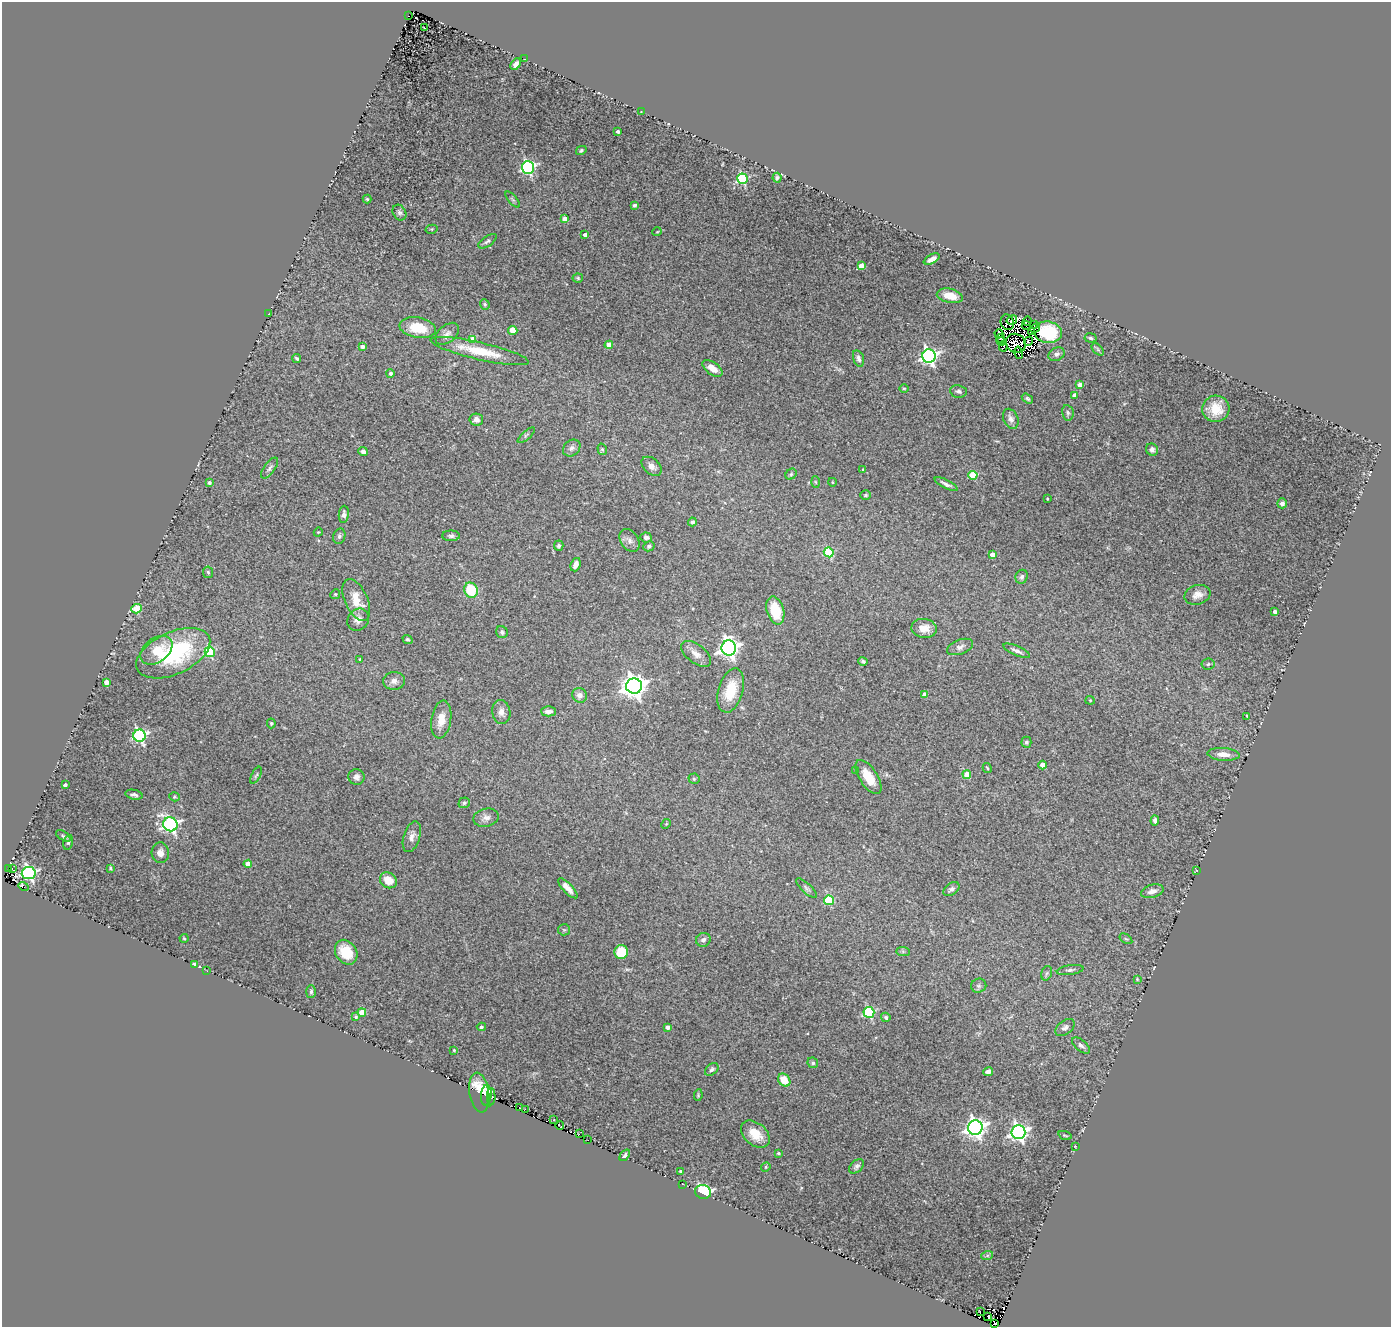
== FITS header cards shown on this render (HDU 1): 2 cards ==
NAXIS1  =                 1389
NAXIS2  =                 1325

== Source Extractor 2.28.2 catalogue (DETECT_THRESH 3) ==
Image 1389 x 1325 px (HDU 1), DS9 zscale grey, 1 PNG px = 1 image px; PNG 1393 x 1329 px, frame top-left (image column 1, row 1325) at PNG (2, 2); each listed source drawn as its Kron ellipse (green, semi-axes under 4 px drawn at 4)
Background 0.114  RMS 0.021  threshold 0.0643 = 3 sigma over >= 5 px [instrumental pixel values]
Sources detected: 234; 17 with non-positive FLUX_AUTO (blend fragments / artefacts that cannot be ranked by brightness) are neither listed nor drawn; the other 217 listed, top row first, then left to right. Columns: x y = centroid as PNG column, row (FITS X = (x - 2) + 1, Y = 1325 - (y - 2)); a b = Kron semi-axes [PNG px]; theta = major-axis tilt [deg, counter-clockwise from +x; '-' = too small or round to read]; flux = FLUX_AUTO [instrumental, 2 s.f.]
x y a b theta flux
408 16 2 2 - 1.3
425 28 4 2 - 1.1
524 59 2 2 - 6.6
516 64 6 4 55 6.9
641 112 4 2 - 0.89
618 132 3 3 - 3.6
581 150 5 4 - 2.3
528 168 6 6 - 290
777 178 5 4 - 3.7
743 179 5 5 - 160
367 199 4 4 - 1.8
513 200 10 4 -49 2.5
634 205 3 3 - 2.7
399 213 8 6 -59 4
565 219 4 4 - 13
432 229 6 4 12 1.8
657 232 5 3 - 1.2
585 235 4 3 - 6.8
487 241 10 5 34 4
932 259 8 4 27 8.3
861 266 4 4 - 17
578 278 5 4 - 2
950 296 13 7 -12 21
485 304 5 5 - 2.3
268 314 2 2 - 0.78
1012 320 5 3 - 6.9
1027 321 5 3 - 2.8
1007 322 8 6 -70 6.1
1026 325 4 2 - 1.1
1034 325 2 2 - 0.87
418 328 18 10 -10 41
1035 328 5 2 - 0.47
513 330 4 4 - 17
1031 331 3 3 - 0.79
1048 332 14 10 -7 65
447 334 14 8 40 8.3
999 334 4 3 - 2.8
1000 338 4 3 - 5.2
1091 338 6 4 -8 2.9
473 339 4 4 - 20
1001 341 4 2 - 0.72
1029 341 5 3 - 1.4
1016 343 10 9 - 3.4
609 345 4 4 - 18
362 347 4 4 - 6
1003 347 4 2 - 2
1098 349 7 4 -45 2.2
480 351 50 8 -13 50
1019 353 6 2 -77 1.7
1057 354 8 6 28 5
929 356 7 6 - 470
297 358 4 3 - 2.7
858 358 8 5 -73 4.8
712 368 11 6 -36 14
390 373 4 4 - 5.4
1080 385 4 4 - 18
904 388 5 3 - 1.4
958 391 8 6 -8 4.1
1074 395 4 4 - 7.8
1027 398 6 4 -33 2.7
1216 409 13 13 - 28
1068 413 8 5 -81 3.4
1011 419 10 7 -65 7.2
476 420 7 6 - 5.4
526 435 11 4 42 3.1
572 448 10 7 40 5.6
602 449 6 4 -74 2.6
1152 450 6 6 - 4.7
363 452 5 4 - 5.2
652 466 11 7 -41 7.4
270 468 12 5 54 4.5
863 469 4 3 - 1.2
791 474 6 5 - 2.3
973 475 4 4 - 54
209 482 4 4 - 3.6
815 482 6 4 -87 1.7
832 482 4 3 - 0.98
946 484 13 4 -26 5.5
866 495 5 4 - 2.4
1047 499 3 2 - 1.2
1282 503 5 5 - 5.4
344 514 8 5 85 5.1
692 522 4 4 - 5
318 532 4 4 - 1.4
339 536 8 6 72 3.4
451 536 9 5 -1 3.9
646 537 6 5 - 4.6
629 540 12 8 -56 7.6
559 546 5 4 - 3.3
649 546 6 5 - 2.7
829 552 5 4 - 91
992 554 4 4 - 11
576 565 7 5 70 8.9
208 572 6 5 - 2.4
1022 577 7 6 - 4.4
471 590 7 7 - 58
335 594 5 4 - 2
1197 595 13 9 17 11
356 600 22 11 -66 28
136 609 5 4 - 61
775 610 14 8 -74 46
1275 612 4 3 - 4.9
358 620 12 10 47 9.8
924 628 13 9 -8 14
502 632 6 5 - 3.9
408 639 5 4 - 2.2
960 647 13 7 20 6.8
729 648 7 7 - 720
156 650 18 12 37 31
1016 651 14 4 -23 6.2
210 652 5 5 - 120
173 653 39 21 25 160
696 654 17 9 -38 13
360 659 3 3 - 0.96
863 661 5 3 - 2.7
1208 664 6 5 - 2.9
394 681 11 9 1 8.3
106 682 4 4 - 12
634 686 8 7 - 1300
731 690 23 12 73 43
925 694 4 4 - 11
579 695 7 7 - 8.8
1090 700 4 4 - 1.6
548 711 7 5 0 7.3
501 712 12 9 -80 9.6
1247 716 4 3 - 1.4
441 719 19 10 81 19
271 723 5 3 - 1.9
139 736 6 6 - 260
1026 742 5 5 - 3.6
1223 754 16 6 -5 14
1043 765 4 4 - 19
987 768 5 3 - 1.8
856 770 3 3 - 1.9
256 775 9 4 63 2.6
967 775 4 4 - 34
356 777 8 8 - 5.9
868 777 19 9 -57 30
694 779 5 5 - 2
65 785 3 3 - 5.3
134 795 9 4 -11 4
174 797 5 4 - 2
464 803 6 5 - 2.7
486 818 13 9 13 8.1
1155 821 5 4 - 5.4
170 824 7 7 - 390
666 824 5 4 - 1.4
63 836 8 4 -32 2.8
412 837 16 8 73 9.9
68 842 7 4 77 3
160 853 10 8 -85 9.8
248 864 4 4 - 21
8 868 2 2 - 0.17
12 868 3 2 - 2.7
110 868 4 3 - 1.5
1196 870 4 3 - 1.3
29 873 7 6 - 320
388 880 9 7 -34 22
24 887 5 2 - 4.6
568 888 13 5 -47 11
806 888 13 5 -43 4.5
951 889 9 5 36 4.8
1152 891 11 6 15 9.3
829 900 5 5 - 76
564 930 6 5 - 2
184 938 4 4 - 1.5
1126 939 7 4 -35 2.1
703 940 7 7 - 4.9
903 951 7 4 -1 2.9
346 952 13 10 -55 41
621 952 7 7 - 43
194 964 4 3 - 2.9
1070 970 13 5 8 4.6
207 971 2 2 - 5
1047 973 7 5 72 2.8
1137 979 3 3 - 1.2
979 986 8 7 - 3.7
311 992 6 5 - 3
362 1012 4 4 - 29
869 1012 5 5 - 140
356 1017 4 3 - 2.4
886 1017 5 4 - 3
481 1027 4 4 - 2.4
667 1027 4 3 - 7.4
1065 1028 11 6 36 5.8
1081 1046 11 5 -39 4.9
454 1050 3 3 - 2
813 1063 5 5 - 3
712 1069 8 5 40 4.2
988 1072 5 4 - 5.6
784 1080 7 5 -50 26
479 1093 20 9 -81 21
486 1095 10 5 84 6
698 1095 6 4 83 1.9
491 1097 8 2 89 2.8
520 1107 3 2 - 19
525 1109 3 2 - 4.6
554 1120 4 2 - 0.93
560 1125 4 2 - 2.3
975 1128 7 7 - 830
1018 1132 7 7 - 600
579 1134 3 2 - 2.9
755 1134 16 11 -40 26
1065 1135 7 3 -18 1.7
588 1140 2 2 - 3.7
1075 1146 3 2 - 1.1
778 1153 3 3 - 2.2
625 1155 6 4 52 3.3
856 1166 9 5 44 4.3
766 1167 5 4 - 1.8
681 1171 3 3 - 2.7
683 1184 3 2 - 150
703 1192 8 7 - 130
987 1256 6 4 19 2.3
980 1311 3 2 - 12
988 1316 4 3 - 1.5
995 1323 3 2 - 18
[17 non-positive-flux detections neither listed nor drawn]